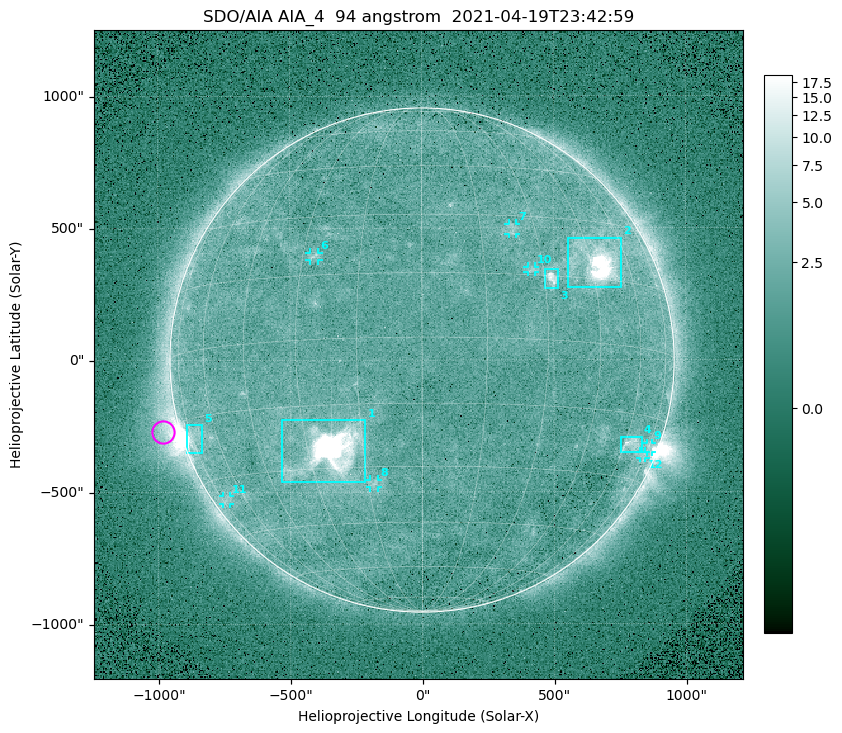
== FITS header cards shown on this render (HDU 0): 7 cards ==
TELESCOP= 'SDO/AIA '
INSTRUME= 'AIA_4   '
WAVELNTH=                   94
WAVEUNIT= 'angstrom'
DATE-OBS= '2021-04-19T23:42:59.12'
CTYPE1  = 'HPLN-TAN'
CTYPE2  = 'HPLT-TAN'

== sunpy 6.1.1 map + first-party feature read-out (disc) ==
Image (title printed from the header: SDO/AIA AIA_4  94 angstrom  2021-04-19T23:42:59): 512 x 512 px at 4.8 arcsec/px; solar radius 955 arcsec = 199 px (full disc in frame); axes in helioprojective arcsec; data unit not stated in the header (colour bar unlabelled)
Orientation: roll -0.138 deg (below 1 deg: not rotated)
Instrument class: DISC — disc imager (sunpy class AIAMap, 94 A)
Bright regions (active regions / flare kernels): reference = the median radial profile (limb darkening/brightening removed); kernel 5 px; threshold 5 sigma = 2.59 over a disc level ~1.81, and >= 1.15x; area >= 9 px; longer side >= 5 px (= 24 arcsec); searched inside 0.97 R_sun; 12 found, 12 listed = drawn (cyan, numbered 1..; 7 of them under ~33 arcsec drawn as corner ticks so the feature stays visible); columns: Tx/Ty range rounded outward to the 10 arcsec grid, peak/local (2 s.f.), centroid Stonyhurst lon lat
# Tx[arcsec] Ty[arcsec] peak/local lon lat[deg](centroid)
1 -540..-210 -460..-220 2020 -24 -26
2 550..760 270..470 55 +47 +19
3 460..520 270..350 6.9 +32 +14
4 750..830 -350..-290 4.6 +63 -22
5 -900..-830 -350..-240 5.9 -73 -19
6 -430..-390 380..410 3.1 -27 +20
7 330..360 470..520 2.8 +23 +26
8 -200..-170 -480..-450 3.1 -13 -34
9 850..870 -350..-310 3 +75 -22
10 400..430 330..360 2.8 +27 +16
11 -760..-730 -550..-510 2.3 -72 -35
12 820..850 -380..-350 2.2 +73 -24
Off-limb structures (1.02-1.3 R_sun): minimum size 50 px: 7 found; the strongest spans PA ~90..115 deg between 1.02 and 1.21 R_sun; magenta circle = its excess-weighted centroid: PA ~105 deg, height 1.07 R_sun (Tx ~-980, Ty ~-270 arcsec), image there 4.4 x the reference